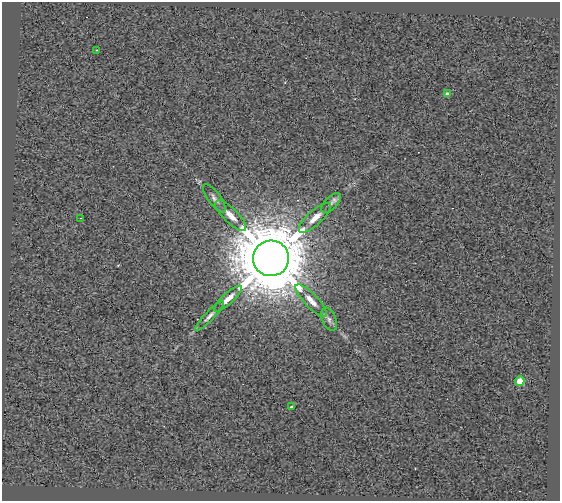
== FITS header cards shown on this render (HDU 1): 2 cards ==
NAXIS1  =                  558
NAXIS2  =                  499

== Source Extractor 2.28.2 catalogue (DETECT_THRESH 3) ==
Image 558 x 499 px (HDU 1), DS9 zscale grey, 1 PNG px = 1 image px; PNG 562 x 503 px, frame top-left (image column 1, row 499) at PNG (2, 2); each listed source drawn as its Kron ellipse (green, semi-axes under 4 px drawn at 4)
Background 0.487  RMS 2.7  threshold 8.04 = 3 sigma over >= 5 px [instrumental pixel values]
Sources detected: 14; all 14 listed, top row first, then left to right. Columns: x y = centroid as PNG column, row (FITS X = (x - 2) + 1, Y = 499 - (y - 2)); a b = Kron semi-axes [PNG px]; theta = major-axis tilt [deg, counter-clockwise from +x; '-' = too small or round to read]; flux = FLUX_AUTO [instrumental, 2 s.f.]
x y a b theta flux
97 50 3 2 - 1.9e+02
447 94 4 3 - 5.6e+02
214 198 17 6 -53 8.7e+02
331 203 12 6 45 6.7e+02
231 215 21 7 -45 1.8e+03
81 218 2 2 - 9.9e+01
315 218 21 7 42 1.9e+03
271 258 18 18 - 2.1e+06
228 299 18 5 42 1.6e+03
311 301 22 6 -46 1.8e+03
209 316 20 4 46 8.8e+02
329 319 12 7 -67 7.7e+02
520 381 4 4 - 4.5e+03
292 407 3 3 - 3.1e+02